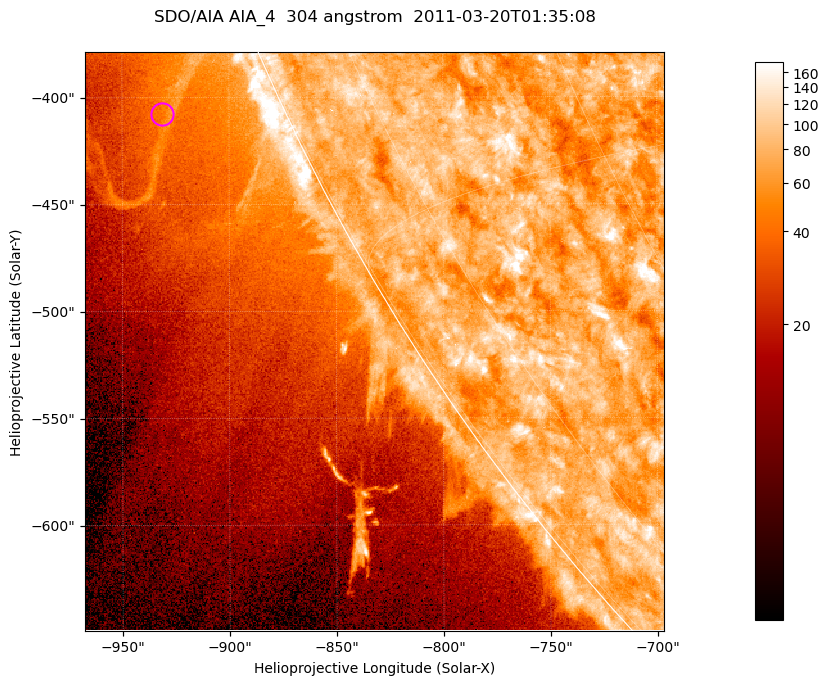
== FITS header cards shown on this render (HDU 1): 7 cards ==
TELESCOP= 'SDO/AIA '           / For AIA: SDO/AIA
INSTRUME= 'AIA_4   '           / For AIA: AIA_ATA1, AIA_ATA2, AIA_ATA3 or AIA_AT
WAVELNTH=                  304 / [angstrom] Wavelength
WAVEUNIT= 'angstrom'           / Wavelength unit: angstrom
DATE-OBS= '2011-03-20T01:35:08.123' / [ISO] Date when observation started; ISO 8
CTYPE1  = 'HPLN-TAN'           / CTYPE1; Typically HPLN
CTYPE2  = 'HPLT-TAN'           / CTYPE2; Typically HPLT

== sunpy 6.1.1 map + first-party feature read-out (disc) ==
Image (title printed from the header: SDO/AIA AIA_4  304 angstrom  2011-03-20T01:35:08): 451 x 451 px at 0.6 arcsec/px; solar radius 964 arcsec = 1606 px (partial field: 1.1% of the solar disc is inside the frame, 42% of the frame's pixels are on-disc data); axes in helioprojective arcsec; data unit not stated in the header (colour bar unlabelled)
Orientation: roll -0.131 deg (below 1 deg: not rotated)
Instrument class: DISC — disc imager (sunpy class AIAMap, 304 A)
Bright regions (active regions / flare kernels): reference = the on-disc median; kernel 5 px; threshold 5 sigma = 92.5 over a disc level ~75.9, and >= 1.15x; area >= 203 px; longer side >= 5 px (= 3 arcsec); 0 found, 0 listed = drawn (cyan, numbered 1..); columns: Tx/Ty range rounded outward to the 2 arcsec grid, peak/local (2 s.f.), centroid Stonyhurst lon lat
Off-limb structures (1.02-1.3 R_sun): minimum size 101 px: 5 found; the strongest spans PA ~110..115 deg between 1.02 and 1.1 R_sun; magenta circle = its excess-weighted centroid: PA ~115 deg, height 1.05 R_sun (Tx ~-932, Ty ~-408 arcsec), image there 1.7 x the reference